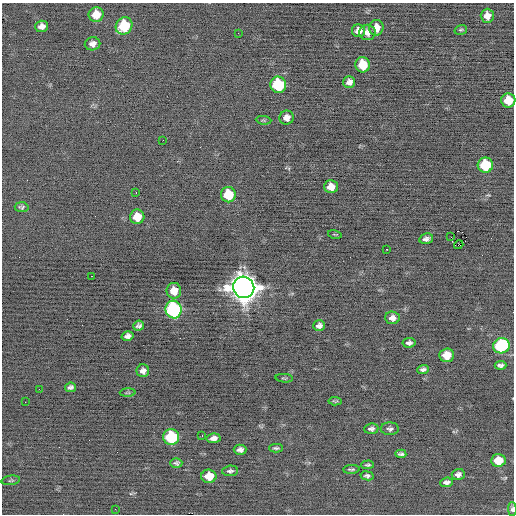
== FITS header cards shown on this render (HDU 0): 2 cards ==
NAXIS1  =                  512 / Axis length
NAXIS2  =                  512 / Axis length

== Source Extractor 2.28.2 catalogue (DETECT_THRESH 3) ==
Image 512 x 512 px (HDU 0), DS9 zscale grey, 1 PNG px = 1 image px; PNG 516 x 516 px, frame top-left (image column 1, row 512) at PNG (2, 3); each listed source drawn as its Kron ellipse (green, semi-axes under 4 px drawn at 4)
Background -0.151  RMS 0.71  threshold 2.13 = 3 sigma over >= 5 px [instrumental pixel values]
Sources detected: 68; all 68 listed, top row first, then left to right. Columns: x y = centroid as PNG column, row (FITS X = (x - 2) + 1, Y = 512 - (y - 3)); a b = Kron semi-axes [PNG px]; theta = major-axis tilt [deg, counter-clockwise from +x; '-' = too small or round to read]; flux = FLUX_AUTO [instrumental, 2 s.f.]
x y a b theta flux
96 15 7 7 - 710
487 16 7 6 - 380
41 26 6 6 - 270
124 26 9 8 - 2400
376 28 8 7 - 470
461 30 6 4 19 73
358 31 6 6 - 300
367 32 8 7 - 280
238 33 2 2 - 30
92 44 8 6 10 240
363 65 8 7 - 1300
349 82 6 6 - 220
278 85 8 7 - 3500
508 100 7 7 - 1100
287 118 7 7 - 280
264 120 8 3 -6 56
163 140 2 2 - 48
485 165 7 7 - 2600
331 187 7 6 - 510
136 193 3 2 - 130
228 195 7 7 - 1500
22 207 7 5 -6 98
137 217 7 7 - 700
335 234 7 3 -13 44
451 237 2 2 - 180
426 239 7 5 13 180
459 245 5 2 - 160
387 249 3 2 - 150
92 276 2 2 - 55
244 287 11 10 - 77000
174 291 8 7 - 570
174 309 9 8 - 8600
392 318 7 6 - 260
319 325 6 5 - 180
139 326 5 5 - 140
127 336 6 5 - 190
409 343 6 5 - 150
501 346 8 7 - 4400
447 355 7 7 - 700
500 365 6 4 2 150
423 369 6 4 2 150
143 371 6 6 - 210
284 378 8 2 -5 48
70 387 5 5 - 140
39 389 2 2 - 32
128 393 8 3 2 59
335 401 7 3 -4 69
25 402 2 2 - 89
371 429 7 5 5 140
390 429 9 6 -2 140
202 436 3 2 - 93
171 437 8 8 - 3500
213 438 7 5 7 230
276 448 7 3 -1 85
240 450 6 5 - 180
401 454 5 4 - 120
498 460 7 6 - 1100
176 463 6 4 3 110
368 465 6 3 2 81
351 469 8 3 3 77
230 471 8 5 5 120
458 474 6 5 - 180
209 476 7 6 - 780
367 476 6 4 -11 120
11 480 9 4 8 86
447 482 6 4 6 160
115 509 2 2 - 33
512 509 7 4 -88 130
At the frame edge (FLAGS 8, measured only in part): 2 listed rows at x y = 508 100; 512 509